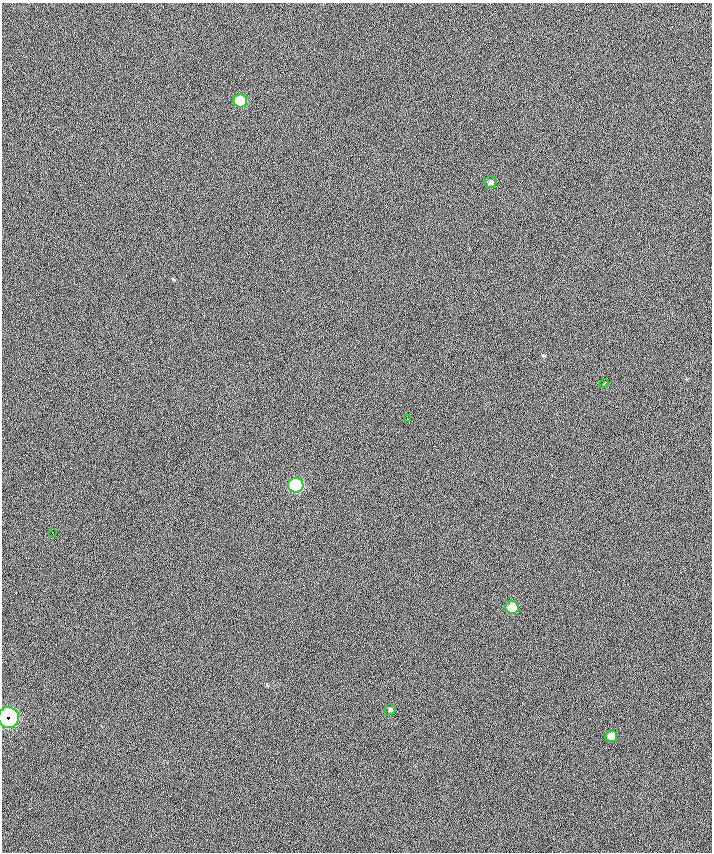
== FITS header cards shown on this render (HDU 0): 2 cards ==
NAXIS1  =                  710 /
NAXIS2  =                  850 /

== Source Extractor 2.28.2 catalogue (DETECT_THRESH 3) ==
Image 710 x 850 px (HDU 0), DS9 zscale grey, 1 PNG px = 1 image px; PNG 714 x 854 px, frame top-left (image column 1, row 850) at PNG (2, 3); each listed source drawn as its Kron ellipse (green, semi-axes under 4 px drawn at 4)
Background -9.6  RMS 35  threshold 106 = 3 sigma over >= 5 px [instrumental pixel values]
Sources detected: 10; all 10 listed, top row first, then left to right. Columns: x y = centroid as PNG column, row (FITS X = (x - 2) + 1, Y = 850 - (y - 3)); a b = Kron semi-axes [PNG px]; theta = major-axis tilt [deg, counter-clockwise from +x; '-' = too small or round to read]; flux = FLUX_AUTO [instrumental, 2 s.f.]
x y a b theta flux
240 101 7 6 - 95000
490 182 6 6 - 6100
604 383 5 2 - 2200
408 419 3 2 - 1200
296 485 7 7 - 300000
53 532 2 2 - 1500
512 608 6 6 - 47000
390 709 5 5 - 4300
8 717 10 10 - 510000
611 736 6 6 - 21000
At the frame edge (FLAGS 8, measured only in part): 1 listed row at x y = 8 717